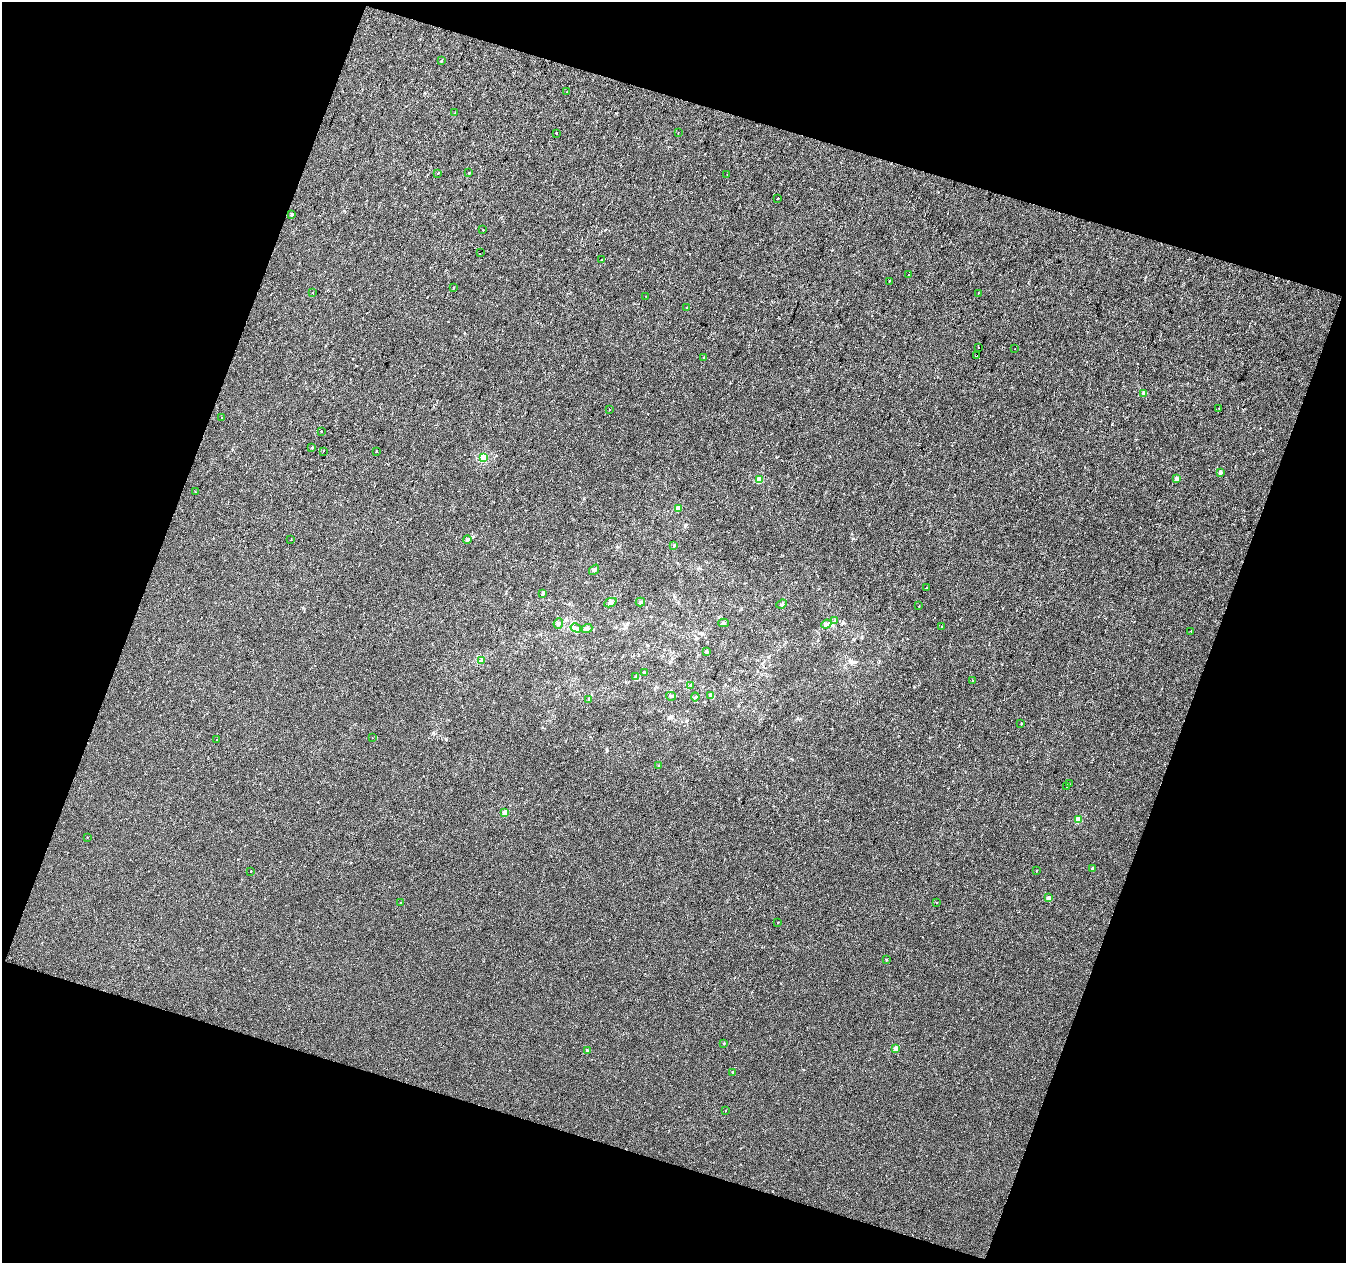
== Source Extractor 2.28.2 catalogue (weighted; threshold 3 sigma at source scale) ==
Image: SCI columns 1-2687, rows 110-2630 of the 2687 x 2758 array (HDU 1 of 3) = the unmasked area's bounding box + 8 px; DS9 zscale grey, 2 x 2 block average (1 PNG px = mean of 2 x 2 image px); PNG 1348 x 1265 px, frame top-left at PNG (2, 2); each listed source drawn as its Kron ellipse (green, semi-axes under 4 px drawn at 4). Shown black and unused: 38% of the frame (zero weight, under 2 of 3 exposures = <1% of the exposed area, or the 3 px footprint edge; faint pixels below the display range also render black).
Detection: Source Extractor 2.28.2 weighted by HDU 2 'WHT'. Background -2.15e-05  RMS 0.0041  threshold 0.0186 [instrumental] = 3 sigma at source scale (4.5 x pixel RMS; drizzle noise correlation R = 1.50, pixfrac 1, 0.0396/0.0396 arcsec/px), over >= 5 px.
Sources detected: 90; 2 cosmic-ray / hot-pixel residue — neither listed nor drawn; the other 88 listed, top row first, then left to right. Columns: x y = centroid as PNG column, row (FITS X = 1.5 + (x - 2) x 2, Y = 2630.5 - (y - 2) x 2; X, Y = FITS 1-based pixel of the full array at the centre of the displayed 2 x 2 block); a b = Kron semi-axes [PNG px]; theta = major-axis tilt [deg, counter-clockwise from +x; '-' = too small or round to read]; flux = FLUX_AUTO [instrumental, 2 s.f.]
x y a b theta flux
441 61 4 2 - 0.75
567 92 2 2 - 0.55
455 113 2 2 - 0.59
557 133 3 2 - 1.7
678 133 2 2 - 0.43
438 173 2 2 - 1
469 173 3 2 - 0.92
727 174 2 2 - 0.64
778 198 2 2 - 3.2
292 215 3 2 - 1.5
483 230 2 2 - 1.1
480 252 2 2 - 3.8
601 260 2 2 - 0.55
908 275 2 2 - 1
889 281 3 2 - 0.48
453 288 3 2 - 0.74
313 293 2 2 - 0.51
978 293 2 2 - 0.54
646 296 2 2 - 0.35
687 308 3 2 - 0.6
979 348 2 2 - 0.66
1015 349 2 2 - 0.46
976 356 3 2 - 71
703 358 2 2 - 0.93
1144 393 2 2 - 5
1219 409 2 2 - 0.79
610 410 2 2 - 0.35
222 417 2 2 - 0.9
321 431 2 2 - 3.2
312 447 2 2 - 0.68
323 451 2 2 - 1.4
376 451 2 2 - 0.5
483 458 3 3 - 42
1220 472 2 2 - 5.7
1176 479 2 2 - 5.9
759 480 3 3 - 17
195 492 2 2 - 2.9
678 508 3 2 - 12
291 540 2 2 - 0.37
467 540 4 4 - 1.9
674 545 3 2 - 0.67
594 570 6 3 51 1.8
927 587 2 2 - 0.4
543 593 3 2 - 2.8
640 602 5 3 - 1.6
610 603 6 4 25 2
782 604 5 3 - 1.4
919 606 2 2 - 0.39
835 620 3 2 - 0.51
723 623 5 2 - 1
558 624 5 4 - 2.3
826 624 5 4 - 2.1
942 627 2 2 - 0.84
576 628 5 3 - 2.3
587 629 5 4 - 2.8
1191 631 2 2 - 1.5
707 651 3 3 - 1.6
482 661 4 3 - 1.1
644 673 3 3 - 1.1
636 676 4 3 - 1
973 681 2 2 - 1.4
691 685 3 3 - 0.69
671 696 5 3 - 1.5
711 696 2 2 - 11
695 697 4 3 - 1.1
589 699 3 3 - 0.81
1021 723 2 2 - 0.52
372 738 2 2 - 6.6
216 739 2 2 - 0.45
659 766 3 3 - 0.8
1069 784 2 2 - 0.34
1066 786 2 2 - 0.48
505 813 3 2 - 11
1078 819 3 2 - 19
87 837 2 2 - 0.37
1092 869 2 2 - 3.3
251 871 2 2 - 1.5
1036 871 2 2 - 1.4
1049 898 2 2 - 5.9
400 902 2 2 - 0.62
936 902 2 2 - 0.57
778 922 2 2 - 0.86
886 960 2 2 - 1.1
724 1043 2 2 - 0.91
896 1049 3 2 - 14
587 1050 2 2 - 1.5
733 1072 2 2 - 2.2
725 1110 2 2 - 0.37
Overlapping masked pixels (flux is a lower limit): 2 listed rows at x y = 480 252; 976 356
Diffuse or blended objects may show on this block-average render without a row.